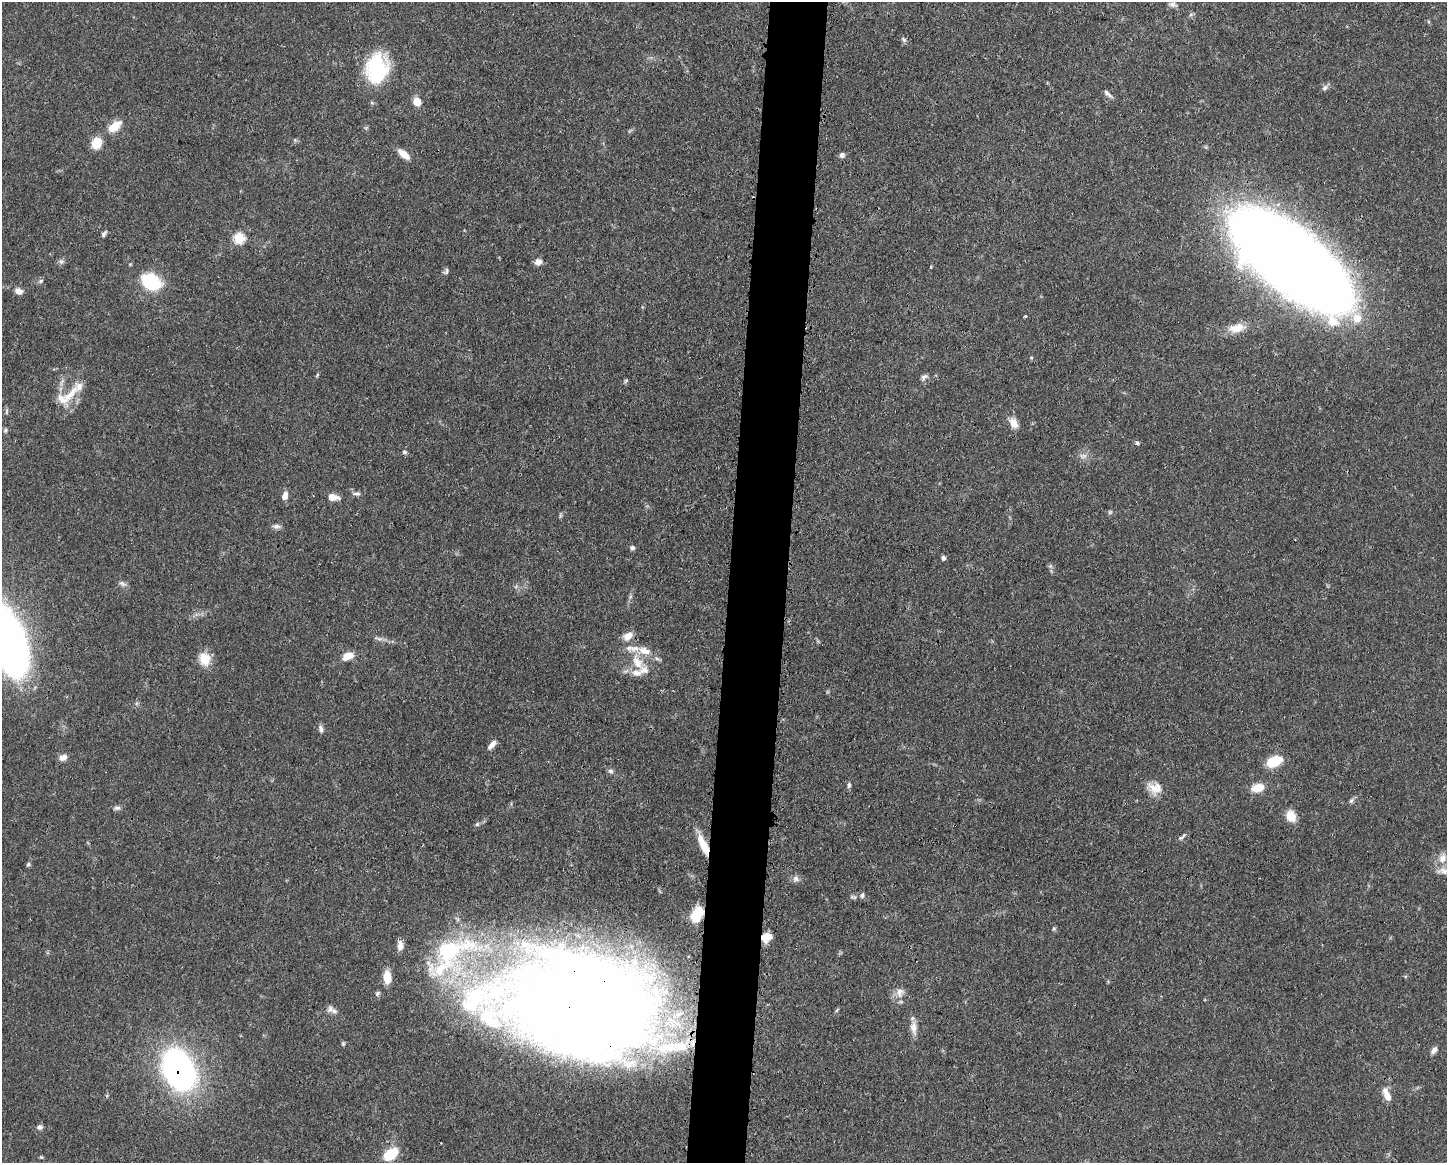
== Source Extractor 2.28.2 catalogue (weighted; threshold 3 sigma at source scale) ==
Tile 8 of 3 x 4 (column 2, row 3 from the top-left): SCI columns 1563-3007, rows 1164-2324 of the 4682 x 4647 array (HDU 1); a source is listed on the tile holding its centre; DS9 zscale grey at full resolution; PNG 1449 x 1165 px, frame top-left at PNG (2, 2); no overlay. Shown black and unused: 4% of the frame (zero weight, under 3 of 4 exposures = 1% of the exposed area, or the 3 px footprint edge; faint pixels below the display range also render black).
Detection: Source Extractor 2.28.2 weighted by HDU 2 'WHT'; one run over the whole footprint, this tile lists its part. Background 0.0563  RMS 0.0033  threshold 0.0148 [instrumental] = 3 sigma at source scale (4.5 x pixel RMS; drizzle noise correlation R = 1.50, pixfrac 1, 0.05/0.05 arcsec/px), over >= 5 px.
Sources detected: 95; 2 inside a brighter object's white glare — not listed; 11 inside a brighter listed object's ellipse — not listed separately; the other 82 listed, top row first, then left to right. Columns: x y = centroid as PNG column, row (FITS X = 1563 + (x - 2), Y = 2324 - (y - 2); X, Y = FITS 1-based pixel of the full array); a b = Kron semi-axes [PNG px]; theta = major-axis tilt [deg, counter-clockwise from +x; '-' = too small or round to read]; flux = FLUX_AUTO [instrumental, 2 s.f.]
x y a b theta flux
1173 4 12 6 -19 1.2
904 40 9 5 -46 0.77
376 68 23 17 85 35
1325 88 10 6 52 0.97
1107 93 13 5 -43 1.2
417 101 9 7 -71 3.4
114 126 17 9 37 5.4
96 143 10 8 68 6.9
404 154 15 7 -39 3.7
842 155 6 6 - 1.1
104 234 8 5 54 0.83
239 238 6 6 - 20
1291 260 90 35 -38 1100
61 261 7 7 - 0.9
538 262 9 7 19 1.9
446 271 9 6 52 0.8
40 281 8 5 28 0.65
151 282 12 8 -28 38
19 291 9 7 -30 1.8
1025 316 3 3 - 0.41
1236 328 22 11 12 4.5
317 375 6 4 72 0.39
924 377 10 6 39 1
626 380 6 4 20 0.44
68 396 38 13 35 7.7
7 411 7 4 88 0.57
1014 423 12 9 -61 3.1
5 430 6 5 - 0.57
1137 443 6 5 - 0.58
405 452 6 5 - 0.61
1083 456 10 6 -8 1.4
356 494 12 5 -6 1
285 496 10 6 71 2.1
333 497 12 7 -8 3.2
1110 512 5 5 - 0.52
560 515 6 4 -73 0.46
276 526 12 5 -1 1.1
632 548 7 5 -15 0.81
943 558 4 4 - 1
122 583 10 6 -36 1.1
628 636 12 8 36 3
7 639 63 26 -69 250
645 651 19 10 -15 4.5
348 656 13 8 22 3.6
205 659 17 13 -76 5.7
637 662 25 12 -52 6.8
321 729 11 5 -76 1.1
492 745 13 5 51 1.9
63 757 9 7 23 2
1274 761 14 9 21 9.8
610 771 8 5 -16 0.81
849 785 8 5 90 0.69
1154 787 20 12 -48 4.3
1258 788 14 9 14 5.1
1351 801 8 6 50 0.83
117 808 9 5 -6 0.96
1291 816 12 9 -63 4.8
477 824 6 5 - 0.57
1180 838 7 6 - 0.76
703 845 26 8 -66 6.5
1442 858 12 10 70 2.8
28 864 6 4 67 0.57
1444 871 13 9 -29 2.2
796 879 9 7 -25 1.4
862 895 8 6 54 1
697 914 14 9 63 11
766 936 17 9 75 3.3
400 946 13 8 88 2.3
448 951 60 42 50 44
387 977 12 7 -88 6
900 992 15 10 79 2.8
377 993 8 5 51 0.7
589 1002 123 87 -12 750
330 1009 9 8 - 1.3
837 1010 6 4 70 0.43
913 1027 19 8 -87 2.7
1434 1050 9 6 54 1.4
178 1070 34 22 -65 110
1387 1095 16 7 -67 3.5
40 1127 7 6 - 0.99
391 1154 18 10 35 8.6
41 1157 5 4 - 0.38
Overlapping masked pixels (flux is a lower limit): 6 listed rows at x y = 1291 260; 703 845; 697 914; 766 936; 589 1002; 178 1070
Isophote crosses this tile's border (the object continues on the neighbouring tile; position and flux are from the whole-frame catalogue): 1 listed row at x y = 7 639